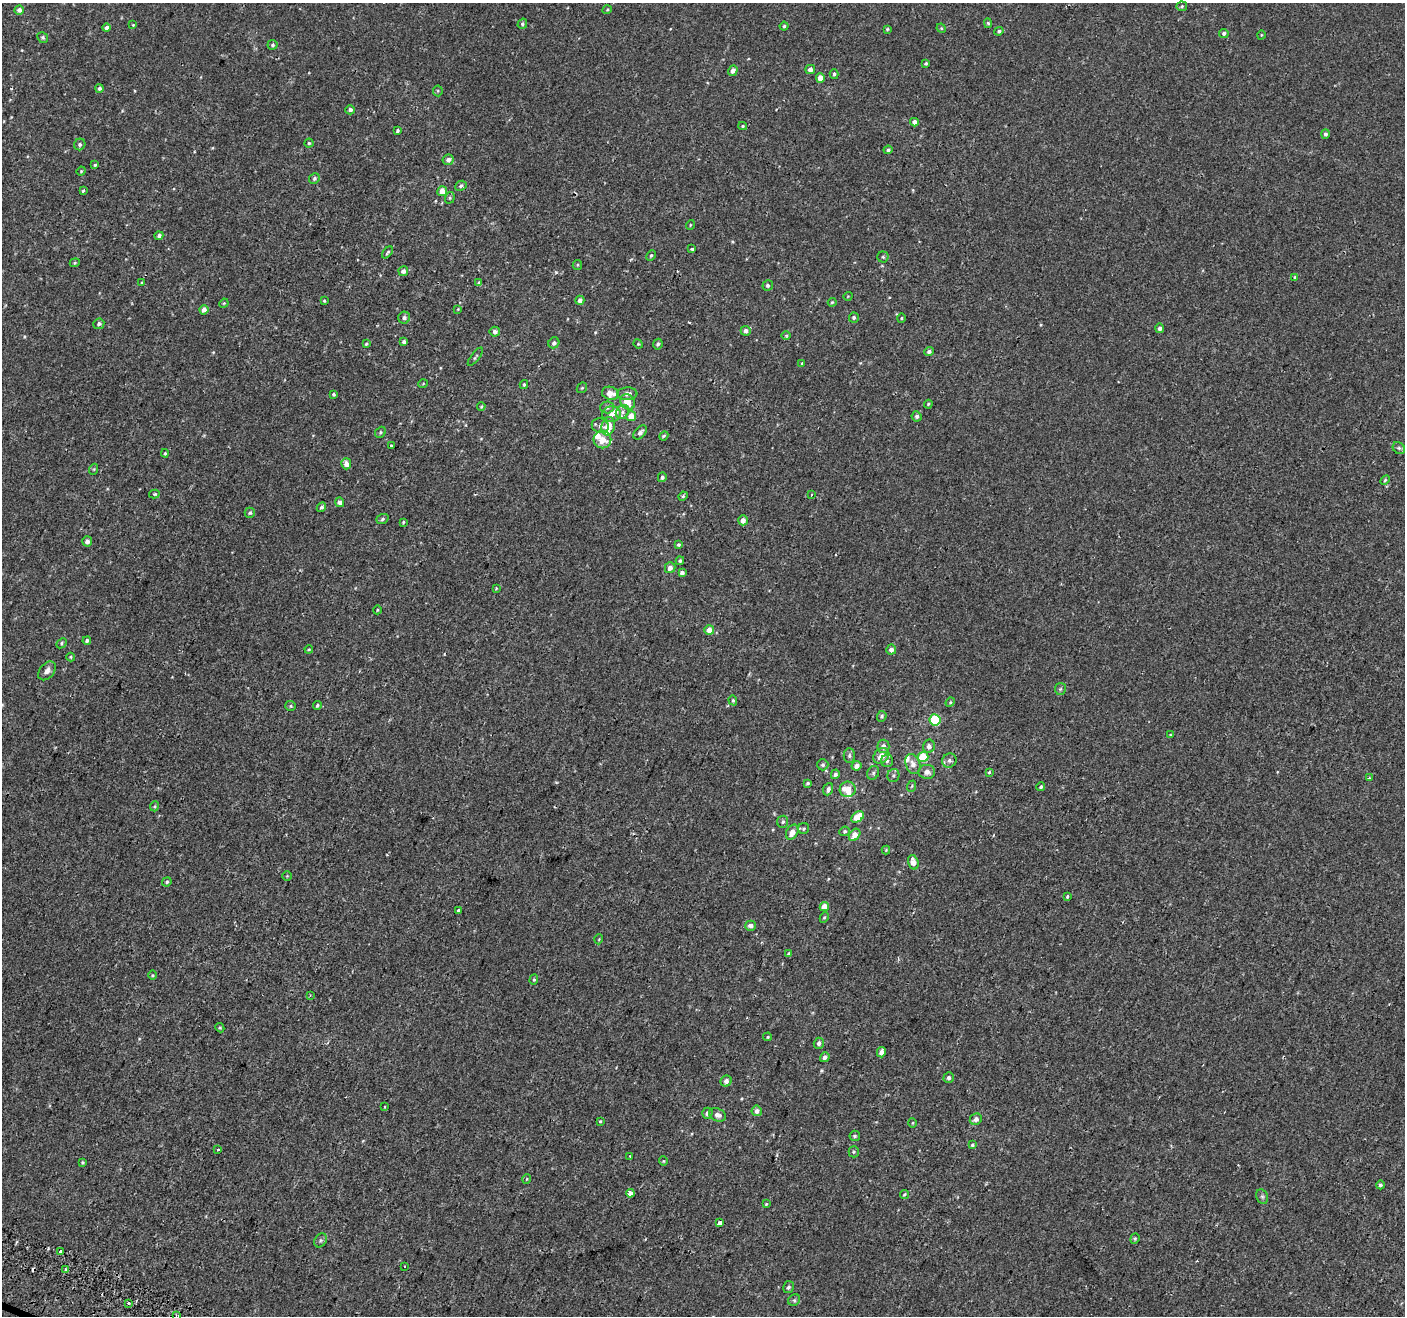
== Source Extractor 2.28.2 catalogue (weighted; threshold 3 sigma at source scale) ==
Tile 7 of 4 x 4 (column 3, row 2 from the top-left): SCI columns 2863-4265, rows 2889-4202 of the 5715 x 5844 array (HDU 1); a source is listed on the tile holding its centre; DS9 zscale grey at full resolution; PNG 1407 x 1318 px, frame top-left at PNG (2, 3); each listed source drawn as its Kron ellipse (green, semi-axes under 4 px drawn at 4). Shown black and unused: <1% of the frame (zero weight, under 2 of 3 exposures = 3% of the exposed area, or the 3 px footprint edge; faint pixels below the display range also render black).
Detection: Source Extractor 2.28.2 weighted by HDU 2 'WHT'; one run over the whole footprint, this tile lists its part. Background 5.43e-04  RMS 0.0031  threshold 0.0141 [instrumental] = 3 sigma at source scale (4.5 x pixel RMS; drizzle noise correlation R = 1.50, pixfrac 1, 0.0396/0.0396 arcsec/px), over >= 5 px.
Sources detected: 222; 3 cosmic-ray / hot-pixel residue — neither listed nor drawn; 8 inside a brighter listed object's ellipse — not listed separately; the other 211 listed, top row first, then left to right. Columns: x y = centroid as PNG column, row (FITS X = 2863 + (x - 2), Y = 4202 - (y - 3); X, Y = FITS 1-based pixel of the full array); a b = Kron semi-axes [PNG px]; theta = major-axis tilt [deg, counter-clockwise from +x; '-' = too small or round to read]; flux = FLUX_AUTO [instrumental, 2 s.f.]
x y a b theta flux
1182 6 5 4 - 0.41
19 10 4 4 - 1.2
607 10 5 3 - 0.27
988 23 5 4 - 0.48
522 24 5 4 - 0.53
133 25 4 3 - 0.24
784 26 4 4 - 0.37
106 28 4 4 - 0.95
941 28 5 4 - 0.31
887 29 4 3 - 0.33
999 31 4 4 - 0.58
1224 33 5 4 - 0.8
1261 35 4 3 - 0.24
43 38 6 5 - 0.49
273 45 5 5 - 0.49
926 63 4 3 - 0.42
810 69 5 4 - 1.4
733 71 5 4 - 1.2
834 74 5 4 - 0.49
820 78 5 4 - 2.2
99 88 4 4 - 0.8
438 91 5 5 - 0.37
350 110 5 4 - 1
914 122 4 4 - 1.5
743 126 4 4 - 0.35
397 131 4 3 - 0.54
1325 134 5 4 - 0.66
309 143 4 4 - 0.38
80 144 6 5 - 0.69
888 150 4 4 - 0.65
448 160 5 5 - 1.3
95 165 4 3 - 0.31
81 171 4 4 - 0.26
314 178 5 5 - 0.66
461 186 6 5 - 0.77
83 191 3 3 - 0.9
442 191 5 5 - 3.7
450 198 6 4 71 0.44
690 225 5 3 - 0.26
159 236 4 4 - 0.79
692 249 4 3 - 0.57
388 252 7 3 49 0.43
651 255 5 4 - 0.43
883 257 5 5 - 0.48
75 263 5 4 - 0.35
577 265 5 4 - 0.35
403 271 5 5 - 1.1
1295 277 4 3 - 0.66
142 282 4 3 - 0.24
479 283 4 4 - 0.42
768 285 5 5 - 0.62
848 296 4 3 - 0.2
580 300 4 4 - 1.4
324 301 4 3 - 0.35
832 302 4 3 - 0.32
224 303 5 3 - 0.28
458 309 4 4 - 0.23
204 310 5 4 - 1.7
854 317 5 5 - 0.69
404 318 6 6 - 0.82
901 318 4 4 - 0.31
99 324 5 5 - 0.76
1160 328 5 4 - 1
746 331 5 5 - 1.1
495 332 5 5 - 1
786 335 5 3 - 0.28
404 342 4 3 - 0.69
554 343 6 5 - 0.84
366 344 4 3 - 0.33
638 344 5 4 - 0.34
658 344 5 4 - 0.6
929 352 5 4 - 1
475 357 11 3 52 0.41
802 363 4 3 - 0.42
423 384 5 3 - 0.24
524 384 4 3 - 0.4
582 388 6 4 44 0.36
610 393 8 6 -16 2.9
333 394 4 4 - 0.46
627 394 10 6 3 1.5
628 402 8 7 - 2.9
928 404 4 3 - 0.32
481 406 4 3 - 0.34
607 407 7 6 - 0.84
622 412 7 6 - 0.98
612 414 9 7 8 1.8
631 416 5 5 - 3.4
917 416 5 5 - 0.71
600 426 8 7 - 1.3
608 426 9 6 74 4.5
380 432 6 5 - 0.46
640 432 8 5 49 1.2
664 436 5 4 - 0.38
602 440 9 9 - 3.7
391 445 3 2 - 0.36
1399 448 7 5 -45 0.62
165 453 4 3 - 0.37
346 464 5 5 - 1.7
94 469 5 3 - 0.3
662 477 5 4 - 0.67
1385 480 6 3 45 0.36
154 494 5 4 - 0.44
811 495 4 3 - 0.37
683 496 5 4 - 0.4
340 502 5 4 - 1.4
321 507 5 4 - 0.56
250 513 5 5 - 0.51
382 519 6 5 - 0.52
743 520 5 4 - 1.6
403 522 3 3 - 0.28
87 541 5 5 - 1.2
678 545 4 4 - 0.43
680 561 4 4 - 0.49
670 568 5 5 - 1.5
682 573 4 4 - 1.2
496 588 4 4 - 0.28
377 610 4 3 - 0.26
709 630 5 5 - 2.9
87 641 4 4 - 0.6
61 643 6 4 44 0.46
309 649 4 4 - 0.31
891 650 5 5 - 1.3
71 657 4 4 - 0.28
47 671 11 7 50 1.5
1060 689 6 5 - 0.49
733 700 5 4 - 0.39
950 702 5 4 - 0.38
317 705 4 3 - 0.45
291 706 5 5 - 0.49
882 716 5 4 - 0.58
935 720 6 5 - 15
1170 735 4 3 - 0.3
883 746 6 6 - 1.4
929 746 6 6 - 1.4
849 755 7 5 -90 0.72
881 756 9 7 40 2.8
923 757 5 5 - 9.3
887 761 6 6 - 0.76
949 761 7 6 - 0.85
913 764 10 7 -70 1.9
823 765 5 5 - 0.56
856 766 5 4 - 1.4
927 772 8 7 - 1.5
989 772 4 3 - 0.35
873 773 7 5 65 0.69
835 774 5 4 - 0.85
893 775 6 6 - 0.65
1369 778 4 3 - 0.44
808 783 4 3 - 0.41
912 786 6 3 70 0.31
1041 787 4 4 - 0.53
828 789 6 5 - 0.98
848 789 8 7 - 2.9
155 806 5 3 - 0.3
858 817 7 4 38 6.1
783 822 6 5 - 0.56
804 829 5 5 - 0.48
845 831 5 4 - 0.5
792 832 8 5 62 2.4
855 835 7 5 52 2.8
886 850 4 4 - 0.26
913 862 7 5 -74 2.2
287 876 4 4 - 0.34
167 882 5 4 - 0.43
1067 896 3 3 - 1.6
824 907 4 4 - 3.6
458 911 3 3 - 1.6
824 917 5 4 - 0.41
751 926 5 5 - 0.97
599 939 5 3 - 0.23
789 954 4 4 - 0.78
152 975 5 3 - 0.29
534 980 5 4 - 0.38
310 995 3 3 - 0.28
220 1028 5 4 - 0.34
768 1037 4 3 - 0.34
819 1043 5 5 - 1
881 1052 5 4 - 1.5
825 1057 5 4 - 0.9
949 1078 5 5 - 0.93
726 1081 5 5 - 1.1
385 1107 4 2 - 0.22
757 1111 5 5 - 1.2
707 1113 5 5 - 1.1
717 1115 9 6 -23 1.3
976 1119 6 5 - 1.5
600 1121 3 3 - 0.74
913 1123 5 3 - 0.29
855 1136 5 5 - 0.48
972 1145 4 4 - 0.42
218 1149 3 3 - 1.4
854 1152 5 5 - 0.45
630 1156 3 2 - 0.35
663 1161 4 4 - 0.33
83 1162 4 3 - 0.3
527 1179 5 3 - 0.22
1380 1185 4 4 - 0.63
630 1193 4 3 - 5
904 1194 5 3 - 0.33
1262 1197 7 5 -68 0.67
766 1204 4 4 - 0.31
719 1223 4 3 - 2.7
1135 1239 5 4 - 0.39
320 1240 7 5 55 0.62
60 1251 3 3 - 1.6
404 1266 3 2 - 0.24
66 1270 3 3 - 0.57
788 1287 6 5 - 0.68
794 1300 6 5 - 0.55
128 1303 3 3 - 7.6
176 1315 2 2 - 0.39